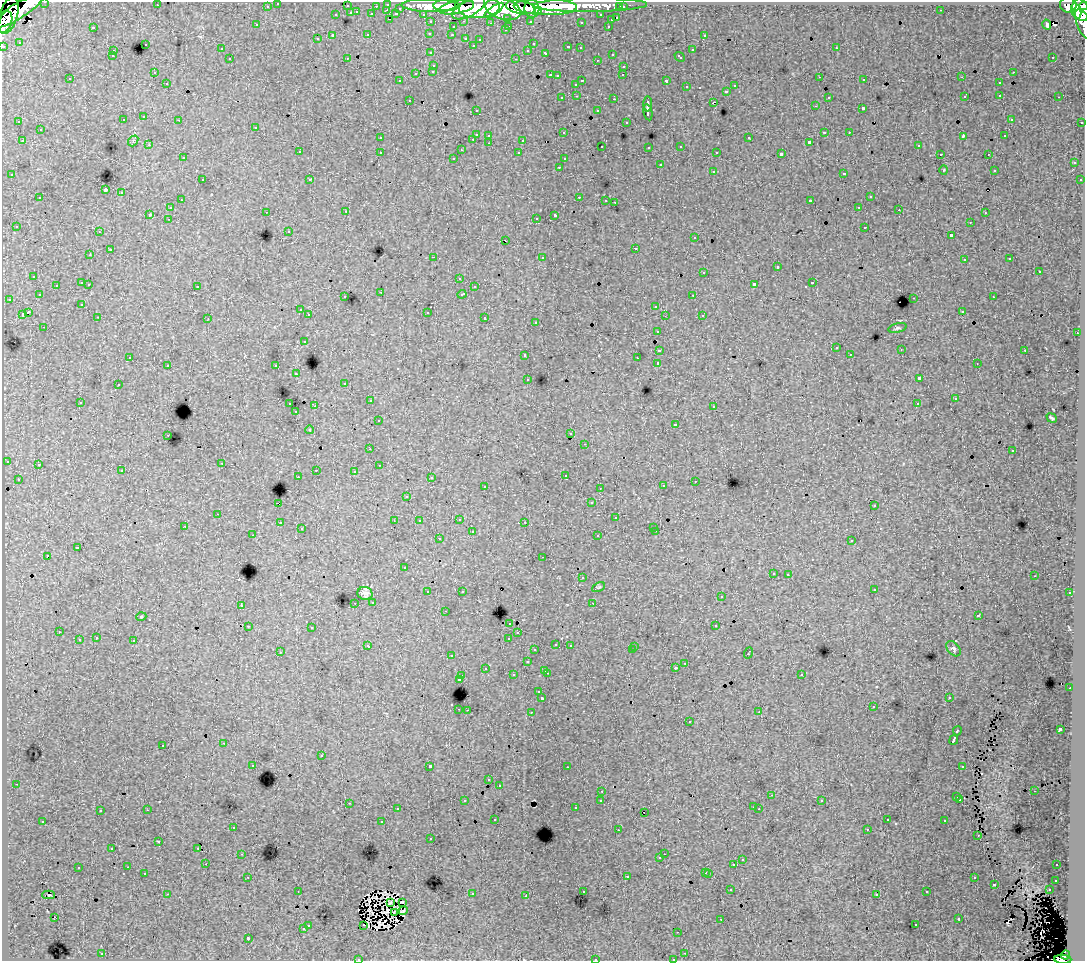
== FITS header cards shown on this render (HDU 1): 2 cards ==
NAXIS1  =                 1083
NAXIS2  =                  959

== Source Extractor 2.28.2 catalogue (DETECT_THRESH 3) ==
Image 1083 x 959 px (HDU 1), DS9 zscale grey, 1 PNG px = 1 image px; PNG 1087 x 963 px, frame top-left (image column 1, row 959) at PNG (2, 2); each listed source drawn as its Kron ellipse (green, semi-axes under 4 px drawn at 4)
Background 124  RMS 1.1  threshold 3.32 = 3 sigma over >= 5 px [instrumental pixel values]
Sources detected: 469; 3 with non-positive FLUX_AUTO (blend fragments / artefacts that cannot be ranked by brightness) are neither listed nor drawn; the other 466 listed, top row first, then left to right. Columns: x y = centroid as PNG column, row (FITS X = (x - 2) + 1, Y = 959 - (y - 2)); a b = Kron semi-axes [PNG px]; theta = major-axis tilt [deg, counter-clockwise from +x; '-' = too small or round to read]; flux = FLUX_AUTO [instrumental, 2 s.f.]
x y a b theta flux
45 2 3 2 - 2700
278 3 3 3 - 2000
388 4 3 3 - 4600
157 5 3 2 - 76
445 5 11 5 3 150000
590 5 57 7 1 160000
1068 5 8 8 - 87000
267 6 3 3 - 1600
347 6 3 3 - 1000
376 6 3 2 - 1000
431 6 29 6 -1 230000
1084 6 4 3 - 60000
456 7 18 6 11 240000
520 7 15 6 -12 280000
545 7 31 8 -1 430000
620 7 3 3 - 1000
623 7 3 3 - 1700
400 8 3 3 - 920
468 8 18 8 28 210000
479 8 20 10 5 520000
503 9 18 10 -16 520000
532 9 9 7 -85 180000
387 10 3 2 - 250
494 10 11 3 36 98000
941 10 3 2 - 68
1081 10 12 7 -73 280000
17 11 30 7 32 290000
538 11 4 3 - 64000
1076 11 8 4 -73 160000
357 12 3 2 - 290
351 13 3 3 - 600
372 14 3 3 - 1000
396 14 4 3 - 740
423 14 3 2 - 1600
9 15 19 9 73 250000
336 15 3 3 - 460
601 15 3 3 - 1400
508 18 3 3 - 1000
617 18 3 3 - 600
390 19 3 2 - 280
611 20 3 3 - 350
464 21 3 2 - 300
530 21 3 3 - 1400
5 22 11 6 71 170000
431 22 3 3 - 2000
581 22 3 3 - 130
491 23 3 2 - 88
1047 24 5 3 - 330
1084 24 16 6 -69 55000
257 25 2 2 - 85
509 26 3 2 - 400
608 26 3 2 - 410
93 27 3 3 - 790
453 27 3 3 - 370
505 30 3 3 - 160
430 33 3 3 - 210
368 35 3 3 - 420
452 35 3 3 - 200
704 35 3 3 - 310
333 36 4 3 - 1400
466 38 3 3 - 400
317 39 3 3 - 110
480 39 3 3 - 200
19 42 3 2 - 57
145 44 3 3 - 320
533 44 3 2 - 150
473 45 3 3 - 130
3 46 3 3 - 3500
568 47 3 3 - 510
580 48 3 2 - 100
836 48 3 2 - 290
221 49 3 3 - 210
528 50 3 3 - 180
692 50 3 3 - 470
113 51 3 3 - 240
431 53 3 3 - 180
546 53 3 3 - 360
612 54 3 3 - 250
112 56 3 2 - 110
680 57 5 3 - 390
1053 57 3 2 - 120
347 58 2 2 - 45
230 59 3 3 - 200
516 59 3 2 - 580
597 60 3 2 - 110
434 65 3 3 - 370
624 66 3 2 - 260
433 71 3 3 - 270
154 72 3 2 - 70
1013 72 3 2 - 130
416 73 3 3 - 440
550 75 3 2 - 550
623 75 3 2 - 110
557 76 3 2 - 90
820 77 3 2 - 130
962 77 2 2 - 42
70 79 3 2 - 85
864 80 3 2 - 180
400 81 3 2 - 120
582 81 3 2 - 460
666 81 3 3 - 1100
167 83 3 3 - 290
999 83 3 3 - 270
576 84 3 3 - 350
734 86 3 3 - 310
687 87 3 3 - 260
726 91 3 3 - 310
1000 95 3 2 - 300
577 96 3 2 - 220
965 96 2 2 - 53
828 97 3 3 - 240
1059 97 3 2 - 200
562 98 3 2 - 180
614 99 3 2 - 580
409 100 3 2 - 240
713 102 4 2 - 390
648 104 7 3 88 2500
815 106 3 2 - 85
863 108 3 3 - 1200
476 110 3 2 - 120
598 111 3 3 - 320
648 112 8 3 -79 2400
144 117 3 3 - 310
1011 119 3 3 - 120
123 120 3 3 - 270
179 120 3 2 - 210
19 122 3 2 - 120
626 122 3 2 - 98
1082 122 3 2 - 580
256 127 3 3 - 310
40 130 3 3 - 310
824 132 3 3 - 780
849 132 3 2 - 220
564 133 3 3 - 160
476 134 3 3 - 740
489 135 3 3 - 220
963 136 4 2 - 560
1005 136 3 2 - 150
380 138 3 3 - 150
749 138 3 3 - 380
473 139 3 2 - 270
523 140 3 3 - 810
22 141 3 2 - 290
133 141 6 4 51 120
809 142 3 3 - 130
489 143 3 2 - 270
149 145 3 3 - 150
602 146 2 2 - 87
681 146 3 3 - 310
918 146 3 3 - 180
649 147 3 3 - 220
461 150 3 2 - 84
299 152 3 3 - 300
380 152 3 2 - 260
717 152 3 3 - 160
519 153 3 3 - 270
781 154 4 3 - 1900
940 154 3 2 - 110
988 154 3 2 - 230
183 158 3 3 - 190
454 158 3 3 - 230
564 159 3 3 - 120
1074 163 3 3 - 270
660 165 3 3 - 550
559 167 3 2 - 320
944 170 4 4 - 68
994 170 3 3 - 170
713 171 3 3 - 350
844 173 3 3 - 390
12 175 3 3 - 250
202 180 3 2 - 170
310 180 3 3 - 230
1080 180 3 3 - 180
105 190 4 3 - 9400
122 193 3 3 - 330
579 197 3 2 - 420
870 197 3 3 - 380
40 198 3 2 - 200
181 200 3 2 - 220
606 200 3 2 - 110
810 201 4 3 - 1000
615 202 3 2 - 46
859 207 3 2 - 190
170 208 3 3 - 250
899 210 3 2 - 240
266 212 3 2 - 120
346 212 3 2 - 150
985 213 3 2 - 160
150 214 3 3 - 1000
555 215 4 3 - 1700
536 218 3 2 - 180
168 219 3 2 - 170
970 222 3 2 - 130
16 226 3 3 - 130
865 227 3 3 - 370
289 231 3 2 - 110
99 232 3 2 - 170
951 235 4 3 - 1300
695 238 3 3 - 190
506 241 3 2 - 180
636 248 3 3 - 570
110 250 3 3 - 610
90 255 3 3 - 120
433 257 3 2 - 760
542 257 2 2 - 62
1010 259 3 2 - 100
964 260 3 3 - 200
777 267 3 3 - 700
1039 271 3 3 - 500
704 272 3 3 - 480
34 276 3 3 - 300
459 278 3 3 - 140
82 283 3 3 - 580
812 283 3 3 - 470
89 284 3 2 - 180
754 284 4 3 - 1500
56 285 3 2 - 140
197 286 3 3 - 280
474 287 3 2 - 160
381 292 2 2 - 63
462 294 4 3 - 410
39 295 3 3 - 240
693 295 3 2 - 170
345 297 3 3 - 260
993 297 3 2 - 200
914 298 3 2 - 370
9 299 3 2 - 250
82 304 3 3 - 200
656 306 3 3 - 380
300 310 3 2 - 180
962 311 3 2 - 190
28 312 4 3 - 1300
427 312 3 3 - 520
22 314 4 3 - 710
309 315 3 3 - 270
702 315 3 3 - 230
665 316 2 2 - 38
98 317 3 2 - 99
485 318 3 3 - 560
208 319 2 2 - 35
536 322 3 3 - 250
44 327 3 2 - 190
897 328 9 4 15 160
657 331 3 3 - 220
1077 333 3 2 - 270
304 341 3 3 - 210
836 348 3 3 - 210
901 349 3 2 - 50
659 350 4 3 - 1000
1025 350 3 2 - 430
850 354 3 2 - 110
525 355 3 3 - 300
130 357 3 3 - 150
637 358 3 2 - 140
658 363 3 3 - 2400
977 364 2 2 - 53
168 365 3 3 - 410
276 366 3 3 - 320
296 374 3 3 - 82
528 379 3 3 - 210
919 379 4 3 - 2600
345 383 3 3 - 200
118 385 3 2 - 180
955 399 3 2 - 100
370 401 3 3 - 190
80 402 3 3 - 200
290 404 3 2 - 330
917 404 3 3 - 100
315 406 3 2 - 620
714 406 3 2 - 170
296 412 3 2 - 79
1052 418 5 3 - 110
378 421 3 3 - 200
675 424 4 3 - 160
310 430 4 3 - 55
571 433 3 2 - 180
168 435 3 2 - 240
585 444 3 2 - 230
370 449 3 2 - 150
1012 451 3 2 - 82
7 461 3 3 - 110
222 463 3 2 - 270
38 465 3 2 - 110
379 465 3 2 - 120
316 470 3 2 - 330
122 471 3 3 - 260
354 471 3 3 - 200
565 475 3 2 - 110
298 476 3 2 - 55
431 478 3 3 - 140
18 479 3 2 - 130
695 481 3 2 - 170
485 486 3 2 - 270
663 486 3 3 - 310
600 488 2 2 - 66
407 496 3 2 - 100
278 503 4 2 - 500
591 503 3 3 - 140
874 506 3 3 - 150
218 514 3 2 - 290
616 518 3 3 - 390
459 519 3 2 - 350
394 521 2 2 - 45
419 521 3 2 - 130
525 522 3 2 - 190
280 523 3 3 - 310
184 526 3 2 - 45
654 527 3 3 - 140
301 529 3 3 - 190
656 531 3 2 - 120
472 532 3 3 - 590
253 535 3 2 - 92
598 536 3 3 - 370
439 539 3 3 - 330
852 541 3 3 - 210
77 548 3 3 - 800
47 556 3 3 - 1300
543 557 3 2 - 170
405 568 3 3 - 130
773 573 3 3 - 300
788 574 3 2 - 170
1034 576 3 2 - 82
582 578 3 3 - 380
599 587 7 4 26 110
874 589 3 3 - 240
462 591 3 3 - 170
428 592 3 3 - 410
365 593 7 6 - 330
1070 593 3 2 - 100
721 597 3 3 - 160
373 602 3 3 - 290
355 603 3 2 - 210
593 603 3 2 - 140
241 605 3 3 - 310
445 611 3 2 - 110
978 615 3 3 - 170
141 617 5 3 - 65
510 623 3 3 - 200
248 626 3 2 - 41
716 626 3 3 - 470
312 627 3 3 - 240
59 632 3 2 - 190
518 633 3 2 - 160
96 638 3 3 - 350
509 638 3 3 - 690
79 640 3 3 - 670
134 641 3 3 - 780
556 644 3 2 - 180
570 645 3 2 - 210
368 646 4 3 - 330
635 646 2 2 - 53
953 649 9 5 -48 160
535 650 3 3 - 220
632 650 3 2 - 200
280 652 2 2 - 35
748 653 5 2 - 580
452 656 3 3 - 230
527 662 3 3 - 390
685 663 3 2 - 170
485 668 3 2 - 270
675 668 3 3 - 180
545 670 3 3 - 370
547 673 3 2 - 390
801 674 3 3 - 290
513 675 3 3 - 340
462 676 3 3 - 280
459 679 3 3 - 910
1070 688 2 2 - 170
539 692 3 3 - 250
542 698 3 3 - 1800
949 698 3 3 - 170
873 707 3 2 - 200
459 709 3 2 - 370
467 710 3 2 - 220
531 712 3 2 - 260
759 712 4 3 - 47
689 722 3 3 - 280
1060 729 4 3 - 2400
957 731 5 3 - 850
954 740 5 3 - 3200
224 743 3 2 - 300
163 745 3 3 - 300
321 756 3 3 - 620
253 765 3 3 - 140
430 766 3 3 - 2800
963 766 4 3 - 620
567 767 3 2 - 140
489 780 3 3 - 170
16 784 3 2 - 110
499 785 3 2 - 170
602 791 3 2 - 260
1034 791 3 2 - 190
771 795 4 3 - 62
957 797 3 3 - 230
601 800 3 3 - 220
960 800 3 3 - 280
465 801 3 3 - 140
822 801 3 3 - 130
349 803 3 2 - 300
753 807 3 2 - 190
575 808 3 3 - 210
397 809 3 3 - 190
759 809 2 2 - 54
147 810 3 2 - 380
100 811 3 3 - 190
644 812 2 2 - 22
495 819 3 2 - 190
887 820 3 3 - 180
43 821 3 2 - 270
945 821 3 3 - 290
382 822 3 3 - 810
233 827 3 3 - 250
867 829 3 2 - 120
618 830 3 2 - 92
978 835 3 2 - 120
431 839 3 2 - 130
159 841 3 3 - 85
112 848 3 3 - 140
198 848 2 2 - 53
242 854 3 2 - 220
664 854 2 2 - 110
660 858 3 2 - 94
742 860 3 3 - 320
206 864 2 2 - 130
734 865 3 3 - 1000
1057 865 3 2 - 190
128 867 3 2 - 190
78 868 3 3 - 350
706 872 3 3 - 350
144 873 3 2 - 130
709 873 3 3 - 430
627 876 3 3 - 550
248 877 3 2 - 210
974 878 3 2 - 190
1056 880 3 3 - 180
994 884 3 3 - 670
731 890 3 2 - 180
1049 890 3 2 - 200
298 891 2 2 - 54
583 891 3 2 - 160
927 892 3 3 - 210
167 894 3 2 - 790
472 894 3 3 - 440
877 894 3 2 - 81
48 895 6 2 0 210
526 896 3 2 - 170
402 902 3 2 - 51
391 903 3 3 - 100
403 911 5 2 - 120
395 912 3 2 - 65
55 917 3 2 - 130
721 919 2 2 - 45
959 919 3 3 - 380
308 925 3 3 - 310
364 925 3 2 - 86
916 925 3 2 - 180
303 929 3 3 - 380
678 932 3 2 - 180
248 938 3 3 - 1700
685 953 3 2 - 130
102 954 3 2 - 400
1065 955 4 4 - 44000
358 959 3 2 - 150
595 959 3 2 - 370
673 959 3 2 - 140
1063 959 8 4 -3 61000
At the frame edge (FLAGS 8, measured only in part): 10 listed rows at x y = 45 2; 278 3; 1084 6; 5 22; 1084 24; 3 46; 358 959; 595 959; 673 959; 1063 959
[3 non-positive-flux detections neither listed nor drawn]